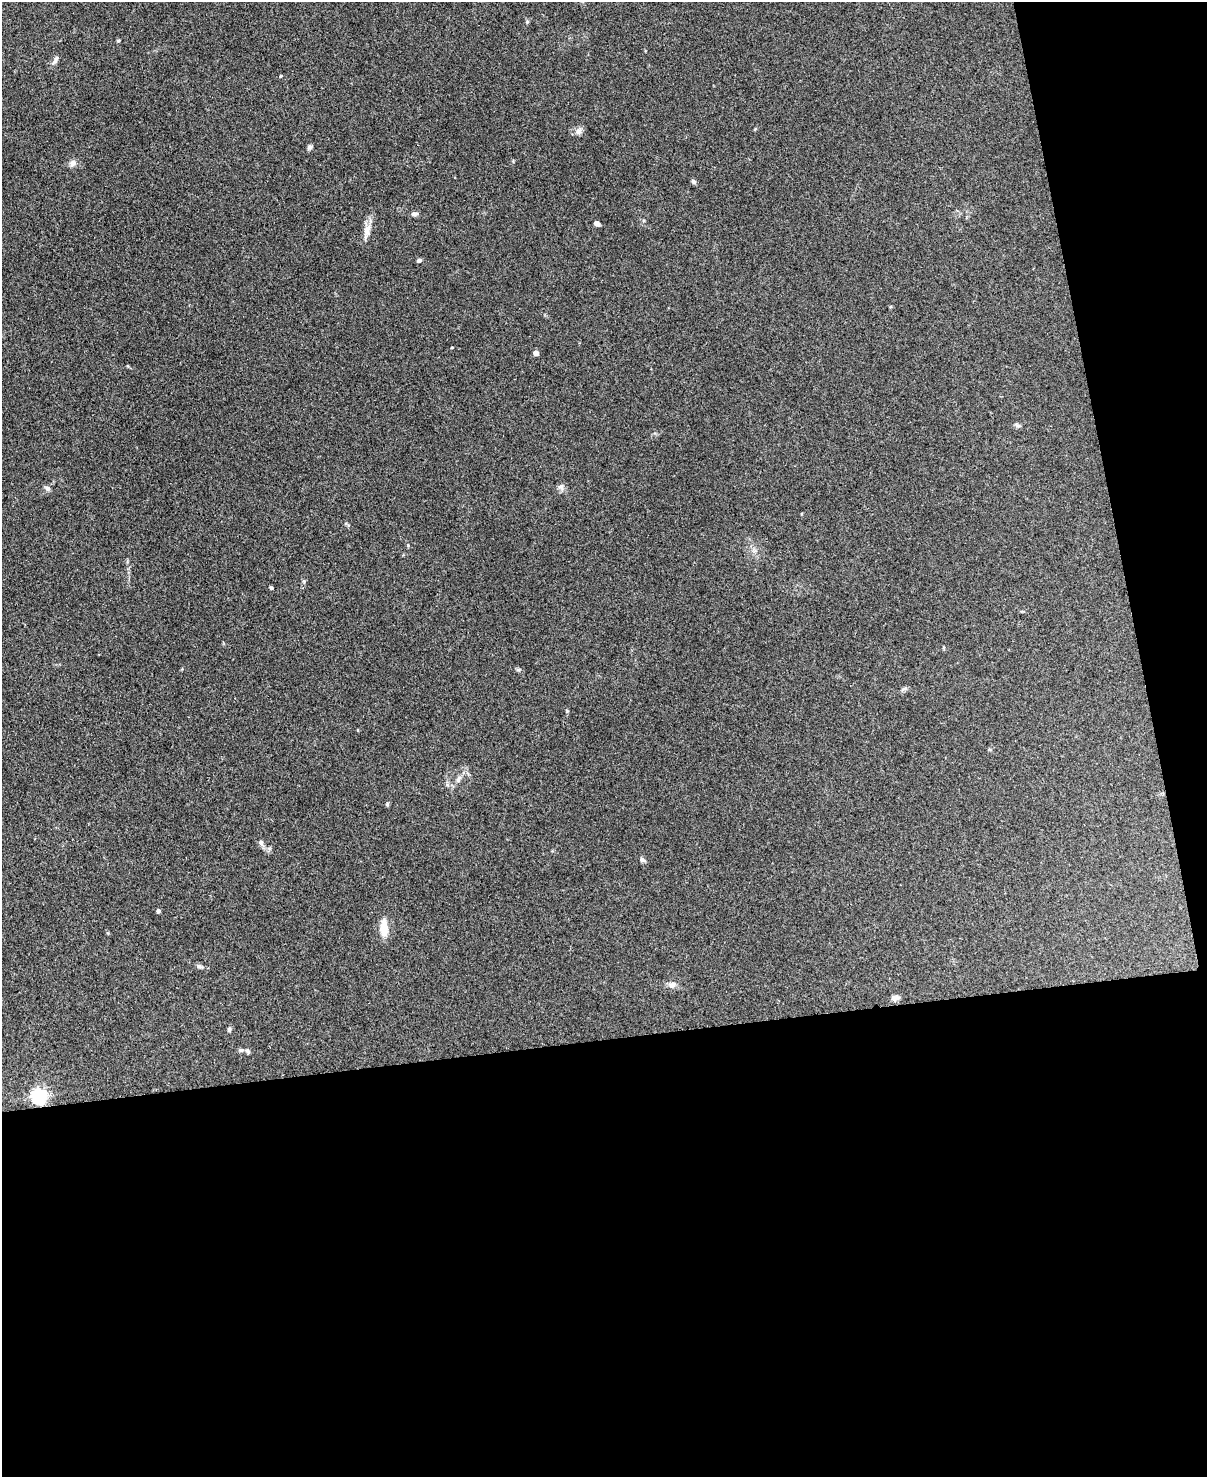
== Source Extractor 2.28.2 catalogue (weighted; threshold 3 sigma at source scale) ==
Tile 12 of 4 x 3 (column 4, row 3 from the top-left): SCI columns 3625-4829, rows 138-1612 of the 4836 x 4812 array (HDU 1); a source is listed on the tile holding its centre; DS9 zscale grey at full resolution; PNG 1209 x 1479 px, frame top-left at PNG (2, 2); no overlay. Shown black and unused: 35% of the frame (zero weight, under 3 of 4 exposures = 1% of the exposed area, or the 3 px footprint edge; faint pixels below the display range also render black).
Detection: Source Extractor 2.28.2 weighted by HDU 2 'WHT'; one run over the whole footprint, this tile lists its part. Background 0.349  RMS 0.01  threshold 0.045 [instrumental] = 3 sigma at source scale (4.5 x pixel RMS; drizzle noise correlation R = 1.50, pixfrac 1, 0.05/0.05 arcsec/px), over >= 5 px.
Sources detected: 30; all 30 listed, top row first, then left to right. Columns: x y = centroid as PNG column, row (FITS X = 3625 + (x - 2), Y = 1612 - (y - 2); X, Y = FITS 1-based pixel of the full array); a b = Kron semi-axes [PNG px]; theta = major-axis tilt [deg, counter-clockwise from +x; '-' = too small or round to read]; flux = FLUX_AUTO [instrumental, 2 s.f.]
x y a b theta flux
118 41 5 4 - 1.1
55 60 15 5 55 3.4
281 76 4 3 - 1
578 131 10 7 58 4.2
309 147 6 6 - 2.3
73 163 8 7 - 4.7
693 181 6 5 - 2.2
414 214 9 5 10 2.7
597 223 5 4 - 4.6
367 232 13 9 86 6.9
419 260 6 4 17 2.2
452 347 4 2 - 0.73
536 353 4 4 - 8.9
1018 426 7 4 0 1.9
561 486 9 6 39 3.2
47 488 8 6 -42 3
271 588 5 4 - 1.1
904 689 9 4 21 2.2
458 779 9 6 58 3.8
261 843 8 6 -65 3.4
642 860 8 5 -21 2.7
158 911 4 4 - 2.9
384 928 22 9 -89 13
199 966 8 5 -10 2.4
672 985 10 8 34 4.6
895 998 11 6 2 3.9
229 1029 6 4 -90 2
241 1050 6 6 - 1.8
248 1051 7 5 -42 2
39 1096 6 6 - 270
Overlapping masked pixels (flux is a lower limit): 1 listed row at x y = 39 1096